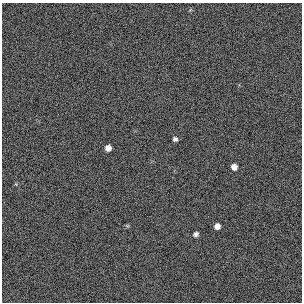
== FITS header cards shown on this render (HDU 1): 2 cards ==
NAXIS1  =                  300 / length of original image axis
NAXIS2  =                  300 / length of original image axis

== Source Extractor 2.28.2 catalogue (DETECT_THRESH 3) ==
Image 300 x 300 px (HDU 1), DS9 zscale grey, 1 PNG px = 1 image px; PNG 304 x 304 px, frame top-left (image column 1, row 300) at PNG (2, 3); no overlay
Background 384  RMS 67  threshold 200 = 3 sigma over >= 5 px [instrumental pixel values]
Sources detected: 5; all 5 listed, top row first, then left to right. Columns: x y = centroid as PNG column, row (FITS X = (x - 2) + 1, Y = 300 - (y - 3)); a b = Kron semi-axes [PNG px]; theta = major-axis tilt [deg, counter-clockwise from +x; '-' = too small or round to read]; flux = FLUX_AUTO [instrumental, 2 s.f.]
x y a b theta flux
175 139 5 5 - 11000
108 148 6 6 - 26000
234 167 6 5 - 26000
217 226 5 5 - 26000
196 234 5 4 - 12000